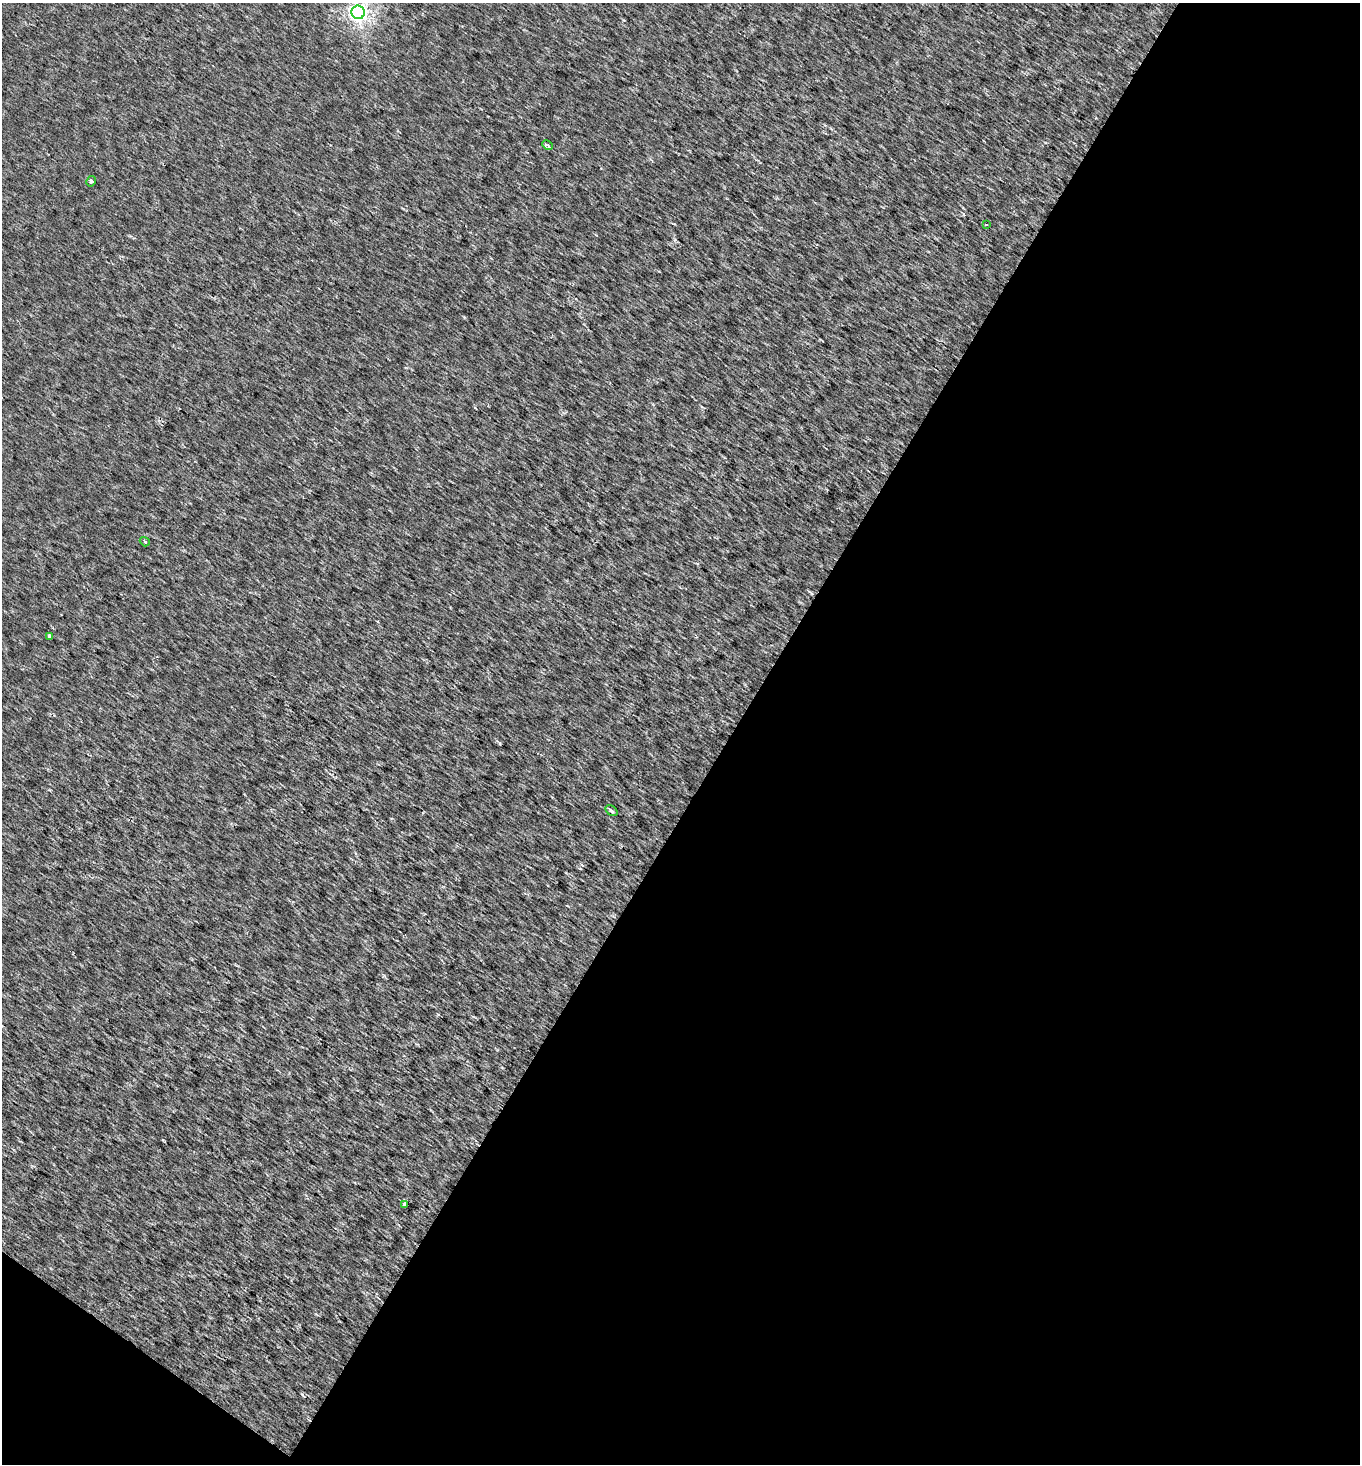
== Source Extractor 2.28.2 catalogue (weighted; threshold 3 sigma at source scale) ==
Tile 4 of 2 x 2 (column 2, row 2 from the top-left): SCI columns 1486-2843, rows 2-1463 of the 2954 x 2924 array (HDU 1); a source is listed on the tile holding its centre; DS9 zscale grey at full resolution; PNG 1362 x 1466 px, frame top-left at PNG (2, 3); each listed source drawn as its Kron ellipse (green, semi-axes under 4 px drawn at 4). Shown black and unused: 48% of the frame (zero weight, under 2 of 3 exposures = <1% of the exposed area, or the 3 px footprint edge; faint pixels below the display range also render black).
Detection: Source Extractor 2.28.2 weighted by HDU 2 'WHT'; one run over the whole footprint, this tile lists its part. Background 0.00135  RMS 0.005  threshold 0.0224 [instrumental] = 3 sigma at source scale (4.5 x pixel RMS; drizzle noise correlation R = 1.50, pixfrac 1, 0.0396/0.0396 arcsec/px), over >= 5 px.
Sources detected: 8; all 8 listed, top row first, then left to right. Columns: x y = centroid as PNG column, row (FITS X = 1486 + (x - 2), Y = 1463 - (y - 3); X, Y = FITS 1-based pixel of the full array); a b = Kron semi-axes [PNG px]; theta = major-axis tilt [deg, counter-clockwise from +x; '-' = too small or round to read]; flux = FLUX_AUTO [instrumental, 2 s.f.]
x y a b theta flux
358 12 7 6 - 160
548 145 5 4 - 0.88
91 181 5 3 - 0.56
987 225 2 2 - 0.43
145 542 5 4 - 1
50 637 4 3 - 4.5
612 811 6 4 -38 0.98
405 1205 4 4 - 2.8
Isophote crosses this tile's border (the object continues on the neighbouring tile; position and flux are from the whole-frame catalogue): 1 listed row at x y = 358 12